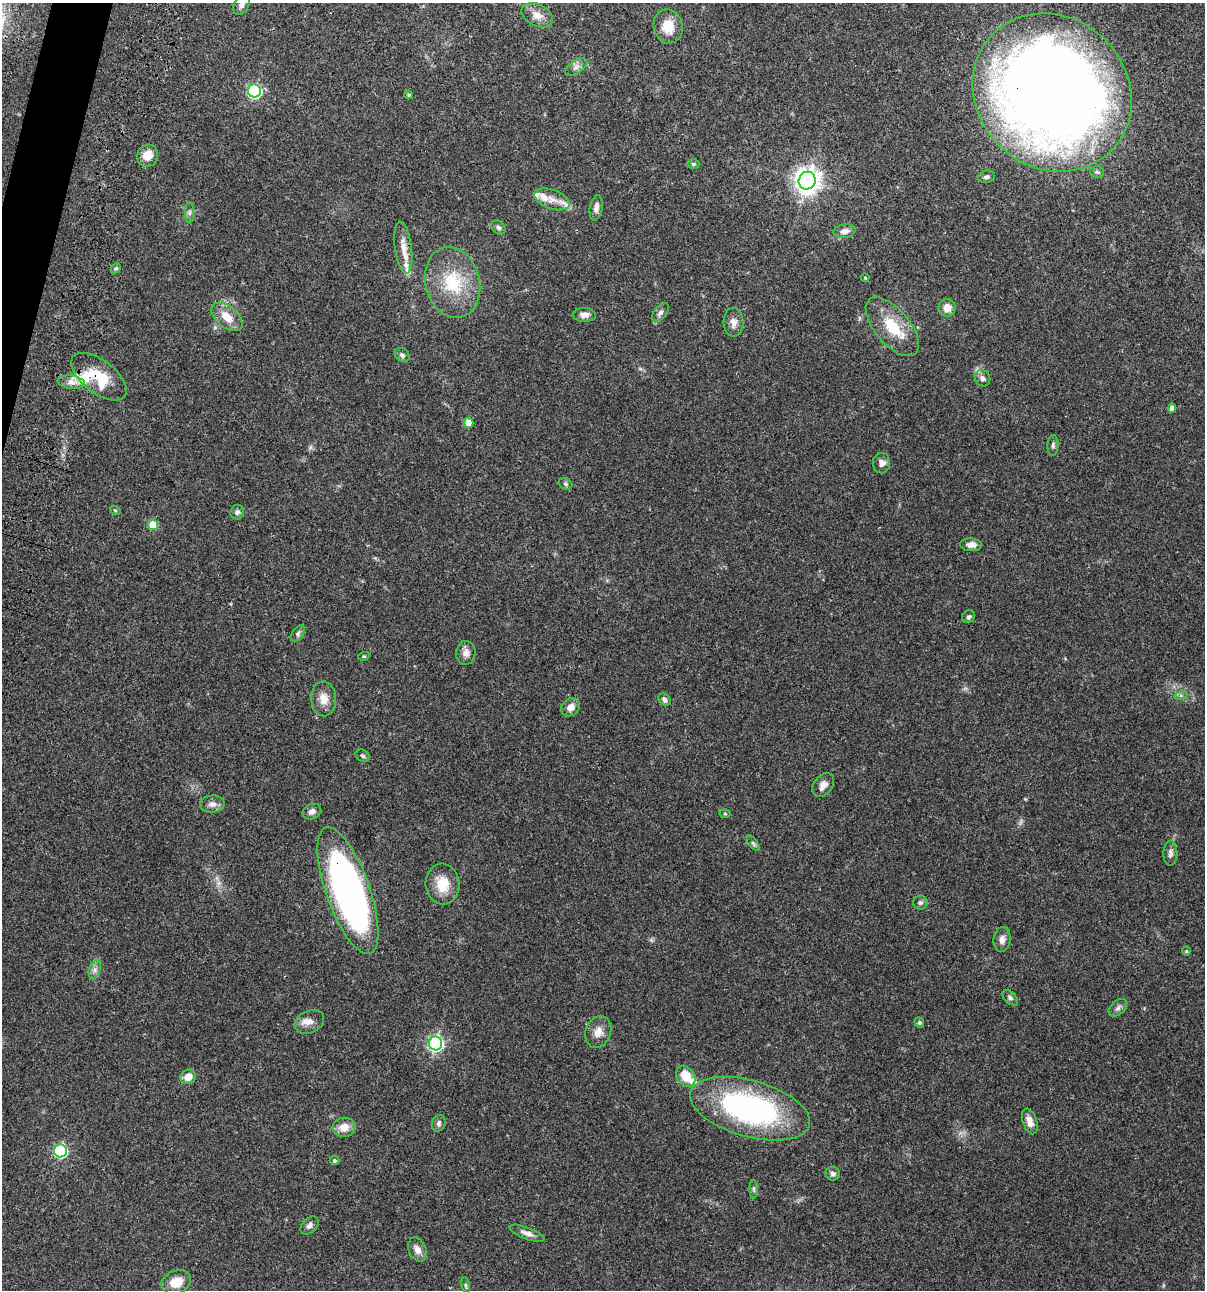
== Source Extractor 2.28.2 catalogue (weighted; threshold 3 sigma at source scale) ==
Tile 11 of 4 x 4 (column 3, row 3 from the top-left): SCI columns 2641-3843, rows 1408-2695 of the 5404 x 5390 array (HDU 1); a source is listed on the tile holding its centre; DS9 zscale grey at full resolution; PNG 1207 x 1292 px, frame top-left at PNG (2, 3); each listed source drawn as its Kron ellipse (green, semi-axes under 4 px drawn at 4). Shown black and unused: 1% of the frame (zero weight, under 3 of 4 exposures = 9% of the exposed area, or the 3 px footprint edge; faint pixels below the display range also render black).
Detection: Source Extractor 2.28.2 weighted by HDU 2 'WHT'; one run over the whole footprint, this tile lists its part. Background 0.047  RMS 0.0061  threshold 0.0276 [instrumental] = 3 sigma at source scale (4.5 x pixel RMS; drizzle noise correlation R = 1.50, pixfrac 1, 0.05/0.05 arcsec/px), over >= 5 px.
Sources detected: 89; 7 inside a brighter listed object's ellipse — not listed separately; the other 82 listed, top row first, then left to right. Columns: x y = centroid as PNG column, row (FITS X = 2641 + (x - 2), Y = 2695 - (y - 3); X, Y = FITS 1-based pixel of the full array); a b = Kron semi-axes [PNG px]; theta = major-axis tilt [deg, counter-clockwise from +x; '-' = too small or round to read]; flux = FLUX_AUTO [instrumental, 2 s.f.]
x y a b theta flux
242 4 11 7 65 3
537 15 16 11 -27 6
668 26 17 14 -78 11
576 67 12 6 32 2.7
254 91 6 6 - 93
1052 93 83 75 -43 950
409 95 4 3 - 0.98
148 156 11 10 - 7.3
693 164 6 4 0 1
1097 172 7 5 -3 1.2
987 177 8 6 13 1.4
807 181 9 8 - 570
552 199 18 9 -20 5.8
596 208 13 6 80 3.3
190 212 10 4 89 1.5
498 227 8 6 -43 1.5
844 231 11 6 9 3.2
403 248 26 8 -83 7.1
116 268 6 4 44 0.89
865 278 4 3 - 0.62
453 282 36 27 -76 30
947 308 8 8 - 5.5
660 312 11 6 52 2
584 315 12 7 -2 3.3
227 317 18 10 -40 9.2
733 322 14 10 -88 4.2
892 327 35 17 -50 20
402 355 8 6 -40 1.9
99 377 33 16 -37 21
982 378 8 7 - 2.2
71 382 13 6 -8 3.7
1172 408 4 4 - 2
468 423 5 5 - 8.2
1053 446 10 5 88 1.5
882 463 10 8 -88 3.1
565 484 7 5 -21 0.97
115 510 5 3 - 0.58
237 512 7 7 - 1.7
153 525 5 5 - 15
971 545 11 6 -2 3
968 617 7 6 - 1.4
298 634 9 5 54 1.7
466 653 12 10 83 3.6
364 656 6 3 17 0.6
1181 695 7 4 18 1.1
324 699 17 12 -88 6.5
664 700 7 5 -48 2.3
571 707 10 8 41 4.5
363 756 7 5 -33 1.2
823 785 13 9 53 3.9
212 804 12 8 4 3.2
312 812 9 7 22 2.5
725 813 5 3 - 0.67
753 843 9 4 -54 1.2
1170 853 12 7 88 2.1
443 884 20 17 -84 13
348 891 67 22 -70 240
920 903 7 7 - 1.4
1002 939 12 8 83 3.2
1186 951 4 4 - 0.62
95 970 9 5 72 2.3
1010 998 9 5 -45 1.5
1118 1008 11 6 43 2
309 1022 15 11 24 4.7
919 1023 6 4 -69 0.88
598 1032 16 12 70 5.7
435 1043 7 6 - 150
686 1076 11 8 -57 11
188 1077 8 7 - 5.7
750 1109 62 28 -16 130
1030 1121 13 7 -71 4.3
439 1123 8 6 69 1.7
344 1127 11 9 5 6.6
60 1151 6 6 - 83
334 1161 5 4 - 0.91
833 1174 7 6 - 1.8
754 1189 9 4 -90 1
310 1225 11 7 42 2.1
527 1233 18 6 -20 3.3
417 1249 12 8 -65 3.8
176 1282 15 11 22 11
466 1285 8 4 -81 1.1
Overlapping masked pixels (flux is a lower limit): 3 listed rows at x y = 1052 93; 99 377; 348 891
Isophote crosses this tile's border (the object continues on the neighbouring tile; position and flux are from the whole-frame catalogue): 1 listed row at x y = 242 4